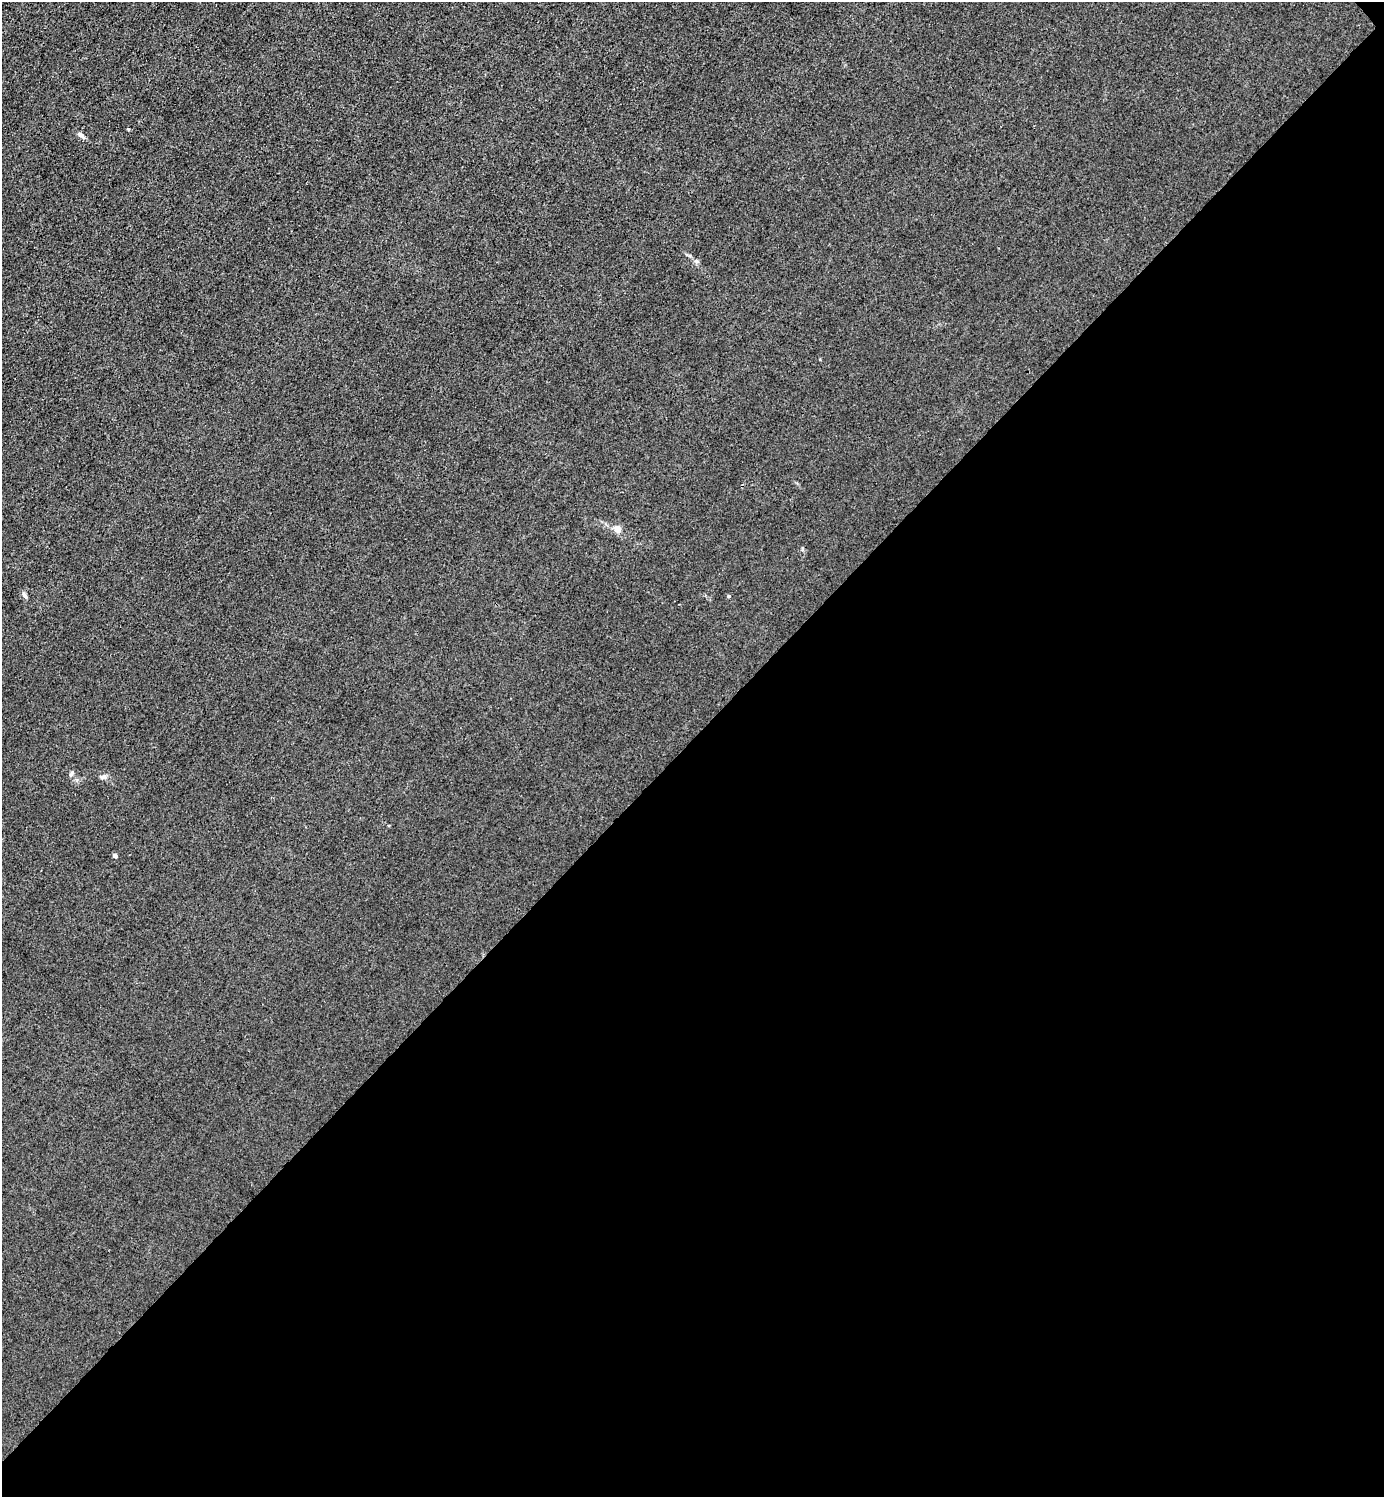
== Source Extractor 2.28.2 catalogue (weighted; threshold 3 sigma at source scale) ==
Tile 12 of 4 x 4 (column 4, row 3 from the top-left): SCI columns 4446-5827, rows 1498-2992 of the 5985 x 5985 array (HDU 1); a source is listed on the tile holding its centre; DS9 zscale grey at full resolution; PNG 1386 x 1499 px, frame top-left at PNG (2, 2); no overlay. Shown black and unused: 51% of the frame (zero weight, under 3 of 4 exposures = <1% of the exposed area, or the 3 px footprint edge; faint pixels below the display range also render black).
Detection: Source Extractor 2.28.2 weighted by HDU 2 'WHT'; one run over the whole footprint, this tile lists its part. Background 0.0221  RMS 0.0062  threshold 0.0279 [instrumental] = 3 sigma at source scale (4.5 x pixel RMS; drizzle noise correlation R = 1.50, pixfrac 1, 0.05/0.05 arcsec/px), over >= 5 px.
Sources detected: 8; all 8 listed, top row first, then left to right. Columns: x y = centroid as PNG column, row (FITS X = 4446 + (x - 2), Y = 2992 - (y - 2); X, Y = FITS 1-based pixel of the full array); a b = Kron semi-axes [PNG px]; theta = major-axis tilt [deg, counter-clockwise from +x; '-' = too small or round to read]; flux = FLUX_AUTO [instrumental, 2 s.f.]
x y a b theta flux
128 129 4 3 - 0.62
81 135 11 5 -41 2.2
617 529 6 5 - 7.3
24 595 9 5 -58 1.6
728 596 5 4 - 0.89
71 773 9 5 65 1.6
102 777 11 5 0 2
115 856 6 4 -30 1.3